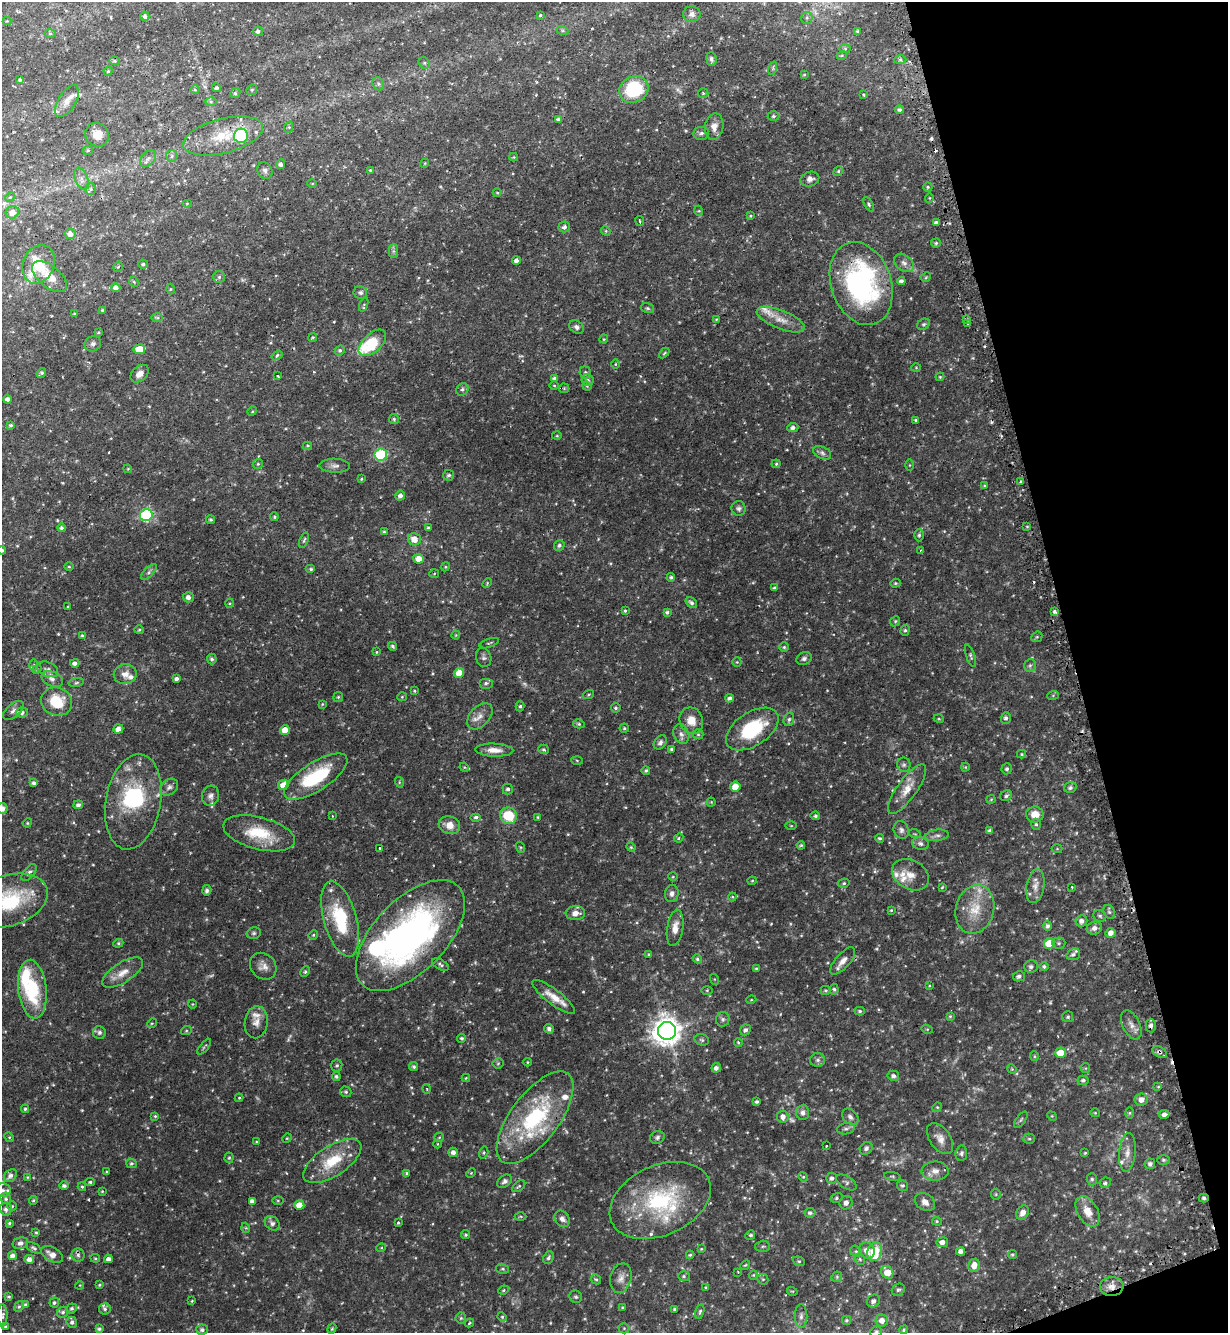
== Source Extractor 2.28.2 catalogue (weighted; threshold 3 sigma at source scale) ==
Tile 12 of 4 x 4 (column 4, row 3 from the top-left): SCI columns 3851-5076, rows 1368-2698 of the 5375 x 5396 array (HDU 1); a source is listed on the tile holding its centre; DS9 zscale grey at full resolution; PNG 1230 x 1335 px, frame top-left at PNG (2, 2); each listed source drawn as its Kron ellipse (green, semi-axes under 4 px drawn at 4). Shown black and unused: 13% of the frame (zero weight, under 2 of 3 exposures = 5% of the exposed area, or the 3 px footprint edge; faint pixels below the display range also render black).
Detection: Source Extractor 2.28.2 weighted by HDU 2 'WHT'; one run over the whole footprint, this tile lists its part. Background 0.0556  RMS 0.0048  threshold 0.0216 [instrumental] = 3 sigma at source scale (4.5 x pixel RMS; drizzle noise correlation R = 1.50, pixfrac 1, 0.05/0.05 arcsec/px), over >= 5 px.
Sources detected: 586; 12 too faint to see at this stretch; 1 inside a brighter object's white glare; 9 cosmic-ray / hot-pixel residue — neither listed nor drawn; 31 inside a brighter listed object's ellipse — not listed separately; of the other 533, all 500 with FLUX_AUTO >= 0.375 (the completeness limit of this list) listed and drawn (33 fainter detections not listed), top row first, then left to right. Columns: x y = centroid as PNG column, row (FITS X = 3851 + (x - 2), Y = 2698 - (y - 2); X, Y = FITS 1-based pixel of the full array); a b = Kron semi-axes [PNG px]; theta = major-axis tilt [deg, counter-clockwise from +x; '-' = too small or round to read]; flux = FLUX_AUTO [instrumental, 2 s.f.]
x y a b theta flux
692 14 8 8 - 2.2
540 15 3 3 - 0.93
145 16 5 4 - 1.3
807 18 6 5 - 0.96
7 21 4 4 - 0.43
562 30 6 4 -19 0.63
258 31 5 4 - 1.3
857 31 4 4 - 0.55
50 34 6 4 -1 0.54
845 48 6 4 -1 0.53
842 55 5 3 - 0.42
711 59 7 5 -84 1.2
900 59 6 4 -1 0.69
114 61 5 4 - 0.6
424 63 6 5 - 0.77
773 68 7 4 72 0.85
108 71 5 4 - 0.5
804 75 4 3 - 0.46
20 80 4 3 - 0.56
378 84 7 5 -69 0.99
216 88 4 4 - 0.93
634 89 15 13 25 25
195 90 4 3 - 0.4
252 90 6 5 - 0.62
235 93 5 4 - 0.75
703 93 5 5 - 0.62
864 95 3 3 - 1.1
67 101 18 9 59 4
211 102 6 4 -1 0.71
899 110 5 4 - 1.1
773 116 6 4 2 0.74
558 119 4 3 - 1.1
289 127 6 3 72 0.53
714 127 13 9 80 3.4
701 133 8 6 7 1.3
97 135 12 11 - 5.5
223 136 41 17 14 17
241 136 7 7 - 28
88 150 5 4 - 0.53
172 156 6 5 - 0.94
514 157 4 4 - 0.43
148 158 9 6 49 1.5
425 163 4 3 - 0.43
280 164 5 4 - 1.3
370 170 4 3 - 0.5
265 171 8 7 - 1.4
838 171 5 4 - 0.6
81 179 12 6 -67 1.9
810 179 9 7 15 2.1
312 183 5 3 - 0.38
928 187 5 4 - 0.65
91 189 6 5 - 0.79
497 193 4 4 - 0.45
10 197 5 4 - 0.58
929 198 4 4 - 0.47
187 203 5 3 - 0.43
869 204 8 4 -60 0.72
699 211 5 3 - 0.45
12 212 7 6 - 3.3
750 216 4 4 - 0.41
640 221 5 3 - 0.65
936 223 4 4 - 1.2
564 227 6 5 - 1.3
606 231 5 4 - 0.46
70 234 5 5 - 2
936 243 5 4 - 0.73
393 251 7 4 -90 0.89
516 261 4 4 - 2
904 263 11 7 -39 2.2
39 264 20 15 67 18
143 264 5 4 - 0.87
118 267 5 3 - 0.38
50 277 20 10 -39 6.7
219 277 6 6 - 1
926 277 5 4 - 0.5
901 281 4 4 - 1.3
134 282 5 4 - 0.46
861 283 43 30 -71 85
116 288 4 4 - 2
170 289 5 3 - 0.46
360 292 7 6 - 1.5
364 304 7 4 69 0.71
647 308 6 5 - 0.76
102 310 4 3 - 0.52
75 314 3 2 - 0.46
157 318 6 4 -1 0.63
716 319 4 4 - 0.41
781 320 25 9 -22 5.6
967 320 3 3 - 0.88
968 323 3 3 - 1.4
924 324 7 5 31 0.77
577 327 8 6 -34 1.5
98 332 4 2 - 0.38
313 337 4 3 - 0.46
604 339 4 4 - 0.46
372 343 16 9 43 16
93 344 8 7 - 1.3
139 349 5 5 - 10
340 350 5 4 - 0.88
664 353 6 3 45 0.54
277 355 6 4 35 1.3
615 364 5 3 - 0.43
916 367 5 3 - 0.4
585 372 6 5 - 0.95
41 373 5 3 - 0.88
140 374 10 7 43 2.9
277 376 3 3 - 0.8
940 377 4 4 - 0.45
554 378 4 3 - 0.79
587 380 6 6 - 1.2
554 385 4 3 - 0.37
587 386 5 4 - 0.48
564 388 5 5 - 0.51
462 389 7 5 45 0.96
7 399 4 4 - 1.5
252 411 5 4 - 0.5
394 419 5 5 - 0.63
916 420 4 3 - 0.54
11 425 4 3 - 0.6
793 428 5 4 - 1.5
557 436 5 3 - 0.44
308 446 4 4 - 0.5
822 453 9 6 -25 1.4
381 455 6 6 - 39
258 464 5 4 - 0.62
776 464 4 4 - 0.53
910 465 5 4 - 0.4
335 466 15 7 -2 2.2
128 469 4 3 - 0.37
449 475 5 5 - 0.96
361 479 4 4 - 0.49
1021 482 3 3 - 1
984 485 4 3 - 0.47
400 496 5 4 - 1.6
739 508 7 7 - 1.2
146 515 6 6 - 51
274 517 4 3 - 0.62
210 519 4 4 - 0.8
1027 526 4 3 - 0.43
61 528 4 4 - 0.91
428 528 4 3 - 0.82
384 532 3 3 - 0.53
919 535 6 4 89 0.89
414 539 6 6 - 4.7
304 540 8 4 71 0.72
559 545 5 5 - 1.1
2 550 4 4 - 0.97
920 550 3 2 - 0.38
418 559 5 5 - 5
69 567 5 3 - 0.47
445 567 5 3 - 0.44
311 569 5 4 - 0.76
149 572 10 4 46 1.2
434 573 5 3 - 0.41
671 577 4 4 - 0.72
487 583 5 3 - 0.42
895 583 5 4 - 0.62
775 588 4 3 - 0.87
188 597 5 5 - 2.1
230 603 4 3 - 0.42
691 603 6 4 -39 1.2
68 607 3 3 - 0.42
625 611 4 3 - 0.58
1054 611 4 3 - 1.9
667 612 4 4 - 0.82
895 621 5 4 - 0.6
139 630 5 3 - 0.48
905 630 5 4 - 0.71
456 635 4 4 - 0.42
82 636 3 3 - 0.78
1037 637 6 5 - 0.58
489 643 10 3 19 0.65
393 646 4 4 - 0.87
784 647 4 4 - 0.67
376 652 4 3 - 0.4
970 656 11 4 -71 0.99
484 657 9 7 -72 1.4
212 659 5 5 - 1.1
804 659 8 6 25 1.3
737 662 5 4 - 0.47
75 663 5 4 - 1.6
34 665 6 4 90 0.66
1030 665 6 6 - 1
37 669 5 4 - 0.51
47 669 11 7 -23 2
459 673 5 5 - 7.2
125 674 11 10 - 3.3
52 679 11 7 -25 2.3
176 679 4 3 - 1.2
76 682 8 4 9 0.71
486 683 7 5 0 1.1
414 691 4 3 - 0.39
589 694 6 3 19 0.43
1053 695 6 4 19 0.48
338 697 5 4 - 0.6
402 697 5 4 - 0.47
730 698 4 4 - 1.3
57 702 16 14 -25 14
322 704 4 3 - 0.39
520 706 5 4 - 0.79
616 708 5 4 - 0.79
13 710 12 6 42 1.8
22 712 6 5 - 1.6
480 716 15 9 47 3.7
1006 718 6 5 - 1.1
789 719 7 5 73 0.91
939 719 5 3 - 0.44
691 721 13 11 -69 5.4
579 724 6 4 -16 0.66
624 728 4 4 - 0.57
118 729 5 4 - 2.4
752 729 29 16 33 28
285 730 5 5 - 5.7
681 734 10 7 -67 2.1
698 734 5 5 - 0.62
660 742 8 6 53 1.3
544 749 5 4 - 0.76
671 749 3 3 - 0.69
494 750 19 6 -3 4.2
1022 754 4 4 - 0.52
577 760 6 4 -3 0.55
904 765 7 6 - 1.1
464 767 5 4 - 0.46
965 767 4 4 - 0.44
1007 769 5 5 - 0.96
646 770 4 4 - 0.73
316 777 36 14 33 28
399 782 5 3 - 0.47
34 783 4 3 - 1.1
283 785 5 5 - 4.8
735 786 5 5 - 5.6
169 787 10 7 39 1.7
1070 788 6 5 - 1.2
508 789 5 5 - 1.1
907 789 29 10 54 6.6
211 796 10 8 78 2
1006 796 6 5 - 0.98
991 799 4 4 - 0.46
133 802 48 27 80 39
711 802 4 4 - 0.4
78 805 5 4 - 1.3
2 808 5 5 - 2.1
1035 814 8 8 - 5.3
332 816 3 3 - 0.4
509 816 8 8 - 14
815 816 5 4 - 0.83
476 817 5 4 - 1
538 817 4 4 - 0.5
27 823 5 4 - 0.43
1036 824 6 4 -73 0.84
449 825 11 8 -17 4.6
791 826 5 3 - 0.42
901 830 9 7 -67 1.6
990 831 4 4 - 1.4
259 833 37 16 -15 17
915 834 6 3 -17 0.47
937 835 12 5 7 1.8
679 838 5 4 - 0.99
879 838 5 4 - 0.69
920 844 8 6 -15 1.5
801 845 4 3 - 0.58
520 847 5 4 - 0.5
631 847 5 4 - 0.51
379 848 3 2 - 0.51
1057 849 5 3 - 0.46
29 872 10 5 50 1.4
910 875 19 14 -30 5.7
673 877 5 3 - 0.41
752 881 4 4 - 0.49
844 883 5 4 - 0.76
1035 886 17 9 80 3.7
942 887 4 3 - 0.46
1072 887 3 3 - 0.66
207 890 5 4 - 1
672 893 9 7 80 1.7
732 897 4 4 - 0.49
10 900 39 25 19 29
975 909 25 19 74 12
891 910 4 3 - 0.49
1109 912 7 5 -68 0.86
575 913 10 7 3 3.4
1100 916 6 5 - 0.88
340 919 39 16 -74 26
1082 921 6 5 - 1.9
1048 926 5 4 - 1.1
675 928 18 8 81 4.3
1094 928 8 6 20 2.2
254 933 7 5 15 0.95
1111 933 5 4 - 2.8
313 935 5 4 - 0.57
410 936 69 36 46 160
118 943 5 4 - 0.64
1059 943 6 5 - 0.96
1049 944 5 5 - 12
1073 954 7 5 19 1.2
649 955 3 3 - 0.6
697 959 5 4 - 0.77
843 961 17 7 49 3.4
440 965 9 5 -29 1.1
263 966 14 12 -46 3.4
1044 966 4 4 - 0.83
1031 967 7 6 - 1.3
756 969 4 3 - 0.66
305 972 5 4 - 0.69
123 973 23 10 33 5.7
1019 976 6 5 - 1.1
714 979 5 3 - 0.45
929 986 4 3 - 0.43
32 989 29 14 -83 26
834 989 5 4 - 0.71
707 990 6 4 1 0.55
825 990 5 4 - 0.66
553 997 26 7 -37 6.1
751 1000 5 3 - 0.39
192 1004 4 4 - 0.43
860 1011 5 4 - 0.74
950 1016 4 3 - 0.46
1068 1017 5 5 - 0.77
723 1019 7 6 - 1.2
256 1022 16 11 81 3.8
152 1023 5 4 - 0.49
1131 1025 15 8 -64 2.8
1151 1026 7 5 90 1.4
549 1029 5 4 - 1.1
927 1029 6 3 -17 0.42
745 1030 6 5 - 1.3
186 1031 5 3 - 0.51
667 1031 9 9 - 610
99 1032 6 6 - 1.2
462 1038 4 4 - 0.82
702 1040 7 5 -17 0.92
738 1042 4 3 - 0.51
204 1047 9 3 50 0.63
1160 1052 8 5 -28 1.3
1060 1053 5 5 - 7.9
1034 1056 5 4 - 0.53
818 1060 7 6 - 1.3
528 1062 4 3 - 0.38
498 1063 5 5 - 0.65
337 1066 6 5 - 0.79
414 1067 5 4 - 0.93
716 1068 5 4 - 1.7
1085 1068 5 5 - 0.55
1012 1069 5 4 - 0.45
336 1076 4 4 - 0.88
893 1076 6 5 - 1.5
466 1078 4 4 - 0.42
1083 1080 5 4 - 1
1158 1087 4 3 - 0.41
427 1089 5 3 - 0.44
346 1092 6 5 - 0.84
239 1098 4 4 - 0.47
1141 1100 6 6 - 3.1
757 1102 4 3 - 0.91
937 1107 5 4 - 0.5
25 1109 4 3 - 0.64
802 1112 7 6 - 2
1095 1113 4 4 - 0.46
1130 1113 6 4 89 0.52
1164 1114 5 4 - 1.8
155 1116 4 4 - 0.56
1052 1116 5 4 - 0.46
783 1117 6 6 - 2.5
850 1117 9 7 -45 1.7
535 1118 55 24 53 48
1021 1120 9 4 53 0.8
846 1129 9 5 10 1.3
9 1137 5 4 - 0.48
439 1137 5 4 - 0.45
657 1137 7 6 - 1.1
287 1138 5 4 - 0.5
940 1139 17 10 -55 3.9
1029 1139 5 5 - 0.64
256 1142 4 4 - 0.42
437 1144 4 3 - 0.38
826 1146 3 3 - 0.51
866 1148 7 5 45 1.2
453 1152 5 4 - 2.1
1127 1152 19 8 85 3.6
484 1153 6 4 73 0.61
961 1153 8 6 83 1.1
1085 1153 4 3 - 0.52
229 1158 5 4 - 0.56
1163 1160 6 5 - 0.82
332 1161 33 15 33 16
131 1163 5 4 - 0.78
1150 1164 5 5 - 1.3
935 1171 13 9 0 3.3
106 1172 3 3 - 0.45
407 1173 4 3 - 0.5
471 1173 5 4 - 0.46
10 1176 7 5 43 1.6
892 1176 8 3 -9 0.54
27 1177 4 3 - 0.39
803 1177 5 4 - 0.63
832 1178 5 5 - 1.3
1092 1179 6 5 - 0.77
505 1181 8 6 37 1.3
90 1182 4 3 - 0.76
846 1182 11 6 -32 1.2
1105 1183 6 5 - 0.92
903 1185 5 5 - 0.84
64 1186 5 4 - 1.2
519 1186 7 4 38 0.71
82 1187 4 3 - 0.6
3 1190 8 7 - 1.7
102 1191 3 3 - 0.43
996 1194 5 5 - 0.53
836 1198 6 5 - 0.8
1204 1198 5 4 - 0.8
6 1199 6 5 - 0.85
33 1200 4 3 - 0.61
278 1200 6 4 0 0.58
660 1200 53 35 24 49
252 1201 4 4 - 1.7
925 1202 10 8 -36 2.7
846 1203 7 6 - 2.1
299 1205 5 5 - 5.9
12 1206 5 5 - 0.59
6 1209 7 5 -77 1.4
1088 1211 17 10 -60 5.7
810 1213 6 5 - 1.2
1023 1213 7 6 - 2.7
521 1216 6 3 0 0.44
562 1219 9 7 -54 2
937 1221 5 4 - 0.56
9 1223 3 3 - 0.72
272 1223 8 6 -41 1.6
398 1223 3 3 - 0.58
246 1228 5 3 - 0.42
36 1232 3 3 - 0.44
466 1235 4 4 - 0.64
750 1235 5 4 - 0.7
942 1242 6 5 - 2.6
20 1243 8 5 14 1.7
762 1246 7 5 2 0.82
34 1248 8 4 -31 0.97
381 1248 5 3 - 0.38
701 1249 4 3 - 0.42
867 1250 8 7 - 3.8
856 1251 6 5 - 0.81
961 1251 4 4 - 1.8
875 1252 9 7 72 15
52 1254 12 7 -29 3.5
1012 1254 4 4 - 0.65
78 1255 6 6 - 1.2
690 1255 4 4 - 0.58
12 1256 4 4 - 1.6
95 1258 5 4 - 0.56
548 1258 6 5 - 1
29 1259 5 4 - 2.3
108 1259 4 4 - 1.7
860 1259 6 5 - 0.71
799 1261 6 4 -20 0.67
745 1265 5 4 - 0.54
974 1265 6 6 - 3.7
503 1269 6 5 - 0.77
738 1272 3 3 - 0.54
887 1272 7 5 -54 6.6
753 1275 5 4 - 0.52
684 1276 6 5 - 0.79
837 1277 6 5 - 0.6
621 1278 15 10 76 3.3
596 1279 5 4 - 0.69
763 1279 6 5 - 0.67
80 1285 4 3 - 0.38
99 1285 4 3 - 0.56
1112 1286 12 9 6 3.3
706 1288 4 3 - 0.65
503 1290 5 4 - 0.56
898 1290 7 5 34 0.88
792 1291 5 3 - 0.39
9 1297 4 3 - 0.51
576 1297 6 6 - 0.83
192 1301 4 3 - 0.4
873 1301 7 6 - 1.7
54 1303 5 5 - 0.96
26 1305 3 3 - 0.9
19 1307 5 4 - 0.66
71 1308 5 5 - 1.1
623 1308 4 3 - 0.5
105 1309 6 5 - 0.99
675 1309 4 3 - 0.84
63 1312 6 5 - 0.97
700 1312 7 4 76 0.82
3 1315 11 5 89 1.1
801 1316 12 6 89 1.8
502 1317 5 4 - 0.54
461 1318 5 5 - 0.68
846 1320 4 4 - 0.65
882 1320 6 6 - 3.2
72 1322 5 5 - 1.2
469 1323 4 3 - 0.63
5 1326 3 3 - 0.57
624 1328 5 5 - 0.59
99 1329 4 3 - 0.79
332 1329 5 4 - 0.6
202 1330 6 5 - 1.3
904 1330 4 3 - 0.59
876 1332 6 5 - 1.2
Overlapping masked pixels (flux is a lower limit): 7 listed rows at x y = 861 283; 843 961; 1151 1026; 1160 1052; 1204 1198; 660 1200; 1112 1286
Isophote crosses this tile's border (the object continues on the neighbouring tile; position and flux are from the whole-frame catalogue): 6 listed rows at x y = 2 550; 2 808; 10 900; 3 1190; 3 1315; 876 1332